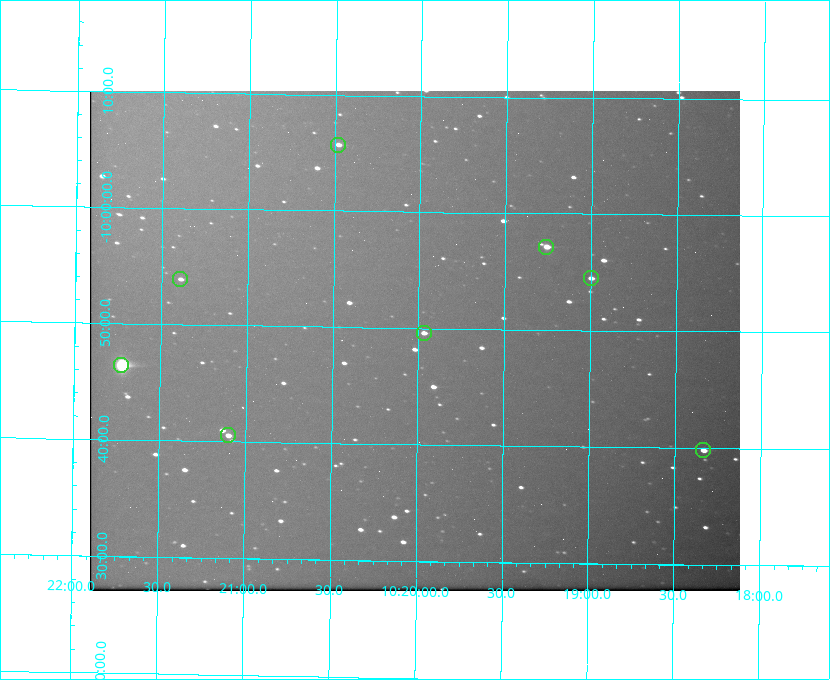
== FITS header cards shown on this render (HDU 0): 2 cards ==
NAXIS1  =                  650 / Width of table row in bytes
NAXIS2  =                  500 / Number of rows in table

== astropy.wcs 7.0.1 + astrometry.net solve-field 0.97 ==
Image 650 x 500 px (HDU 0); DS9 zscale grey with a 90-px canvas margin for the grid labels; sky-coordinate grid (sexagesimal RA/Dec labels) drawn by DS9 from the SOLVED WCS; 8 Tycho-2 reference stars matched to detected sources circled (green)
Header WCS: none
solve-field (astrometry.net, Tycho-2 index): SOLVED blind (the file carries no WCS)
Solved WCS: RA---TAN-SIP/DEC--TAN-SIP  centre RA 10:20:01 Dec -09:49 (155.01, -9.82 deg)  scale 5.16 arcsec/px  FOV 55.9' x 43.0'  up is +179 deg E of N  parity flipped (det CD > 0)
(file carries no celestial WCS; the grid is the blind solution)
Tycho-2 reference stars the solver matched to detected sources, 8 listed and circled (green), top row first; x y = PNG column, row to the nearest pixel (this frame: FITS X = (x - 90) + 1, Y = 500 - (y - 91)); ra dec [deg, ICRS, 3 dp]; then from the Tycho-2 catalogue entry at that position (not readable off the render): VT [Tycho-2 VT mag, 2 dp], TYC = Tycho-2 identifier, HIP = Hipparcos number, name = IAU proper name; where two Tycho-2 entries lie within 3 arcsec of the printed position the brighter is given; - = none
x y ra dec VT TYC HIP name
338 145 155.120 -10.095 10.96 5493-78-1 - -
546 247 154.815 -9.952 9.91 5490-258-1 50532 -
591 278 154.750 -9.908 10.76 5490-212-1 - -
180 279 155.347 -9.899 11.51 5490-199-1 - -
424 333 154.992 -9.826 10.90 5490-153-1 - -
121 365 155.431 -9.774 8.41 5490-124-1 50747 -
228 435 155.275 -9.676 10.79 5490-27-1 - -
703 450 154.583 -9.663 10.90 5490-13-1 - -